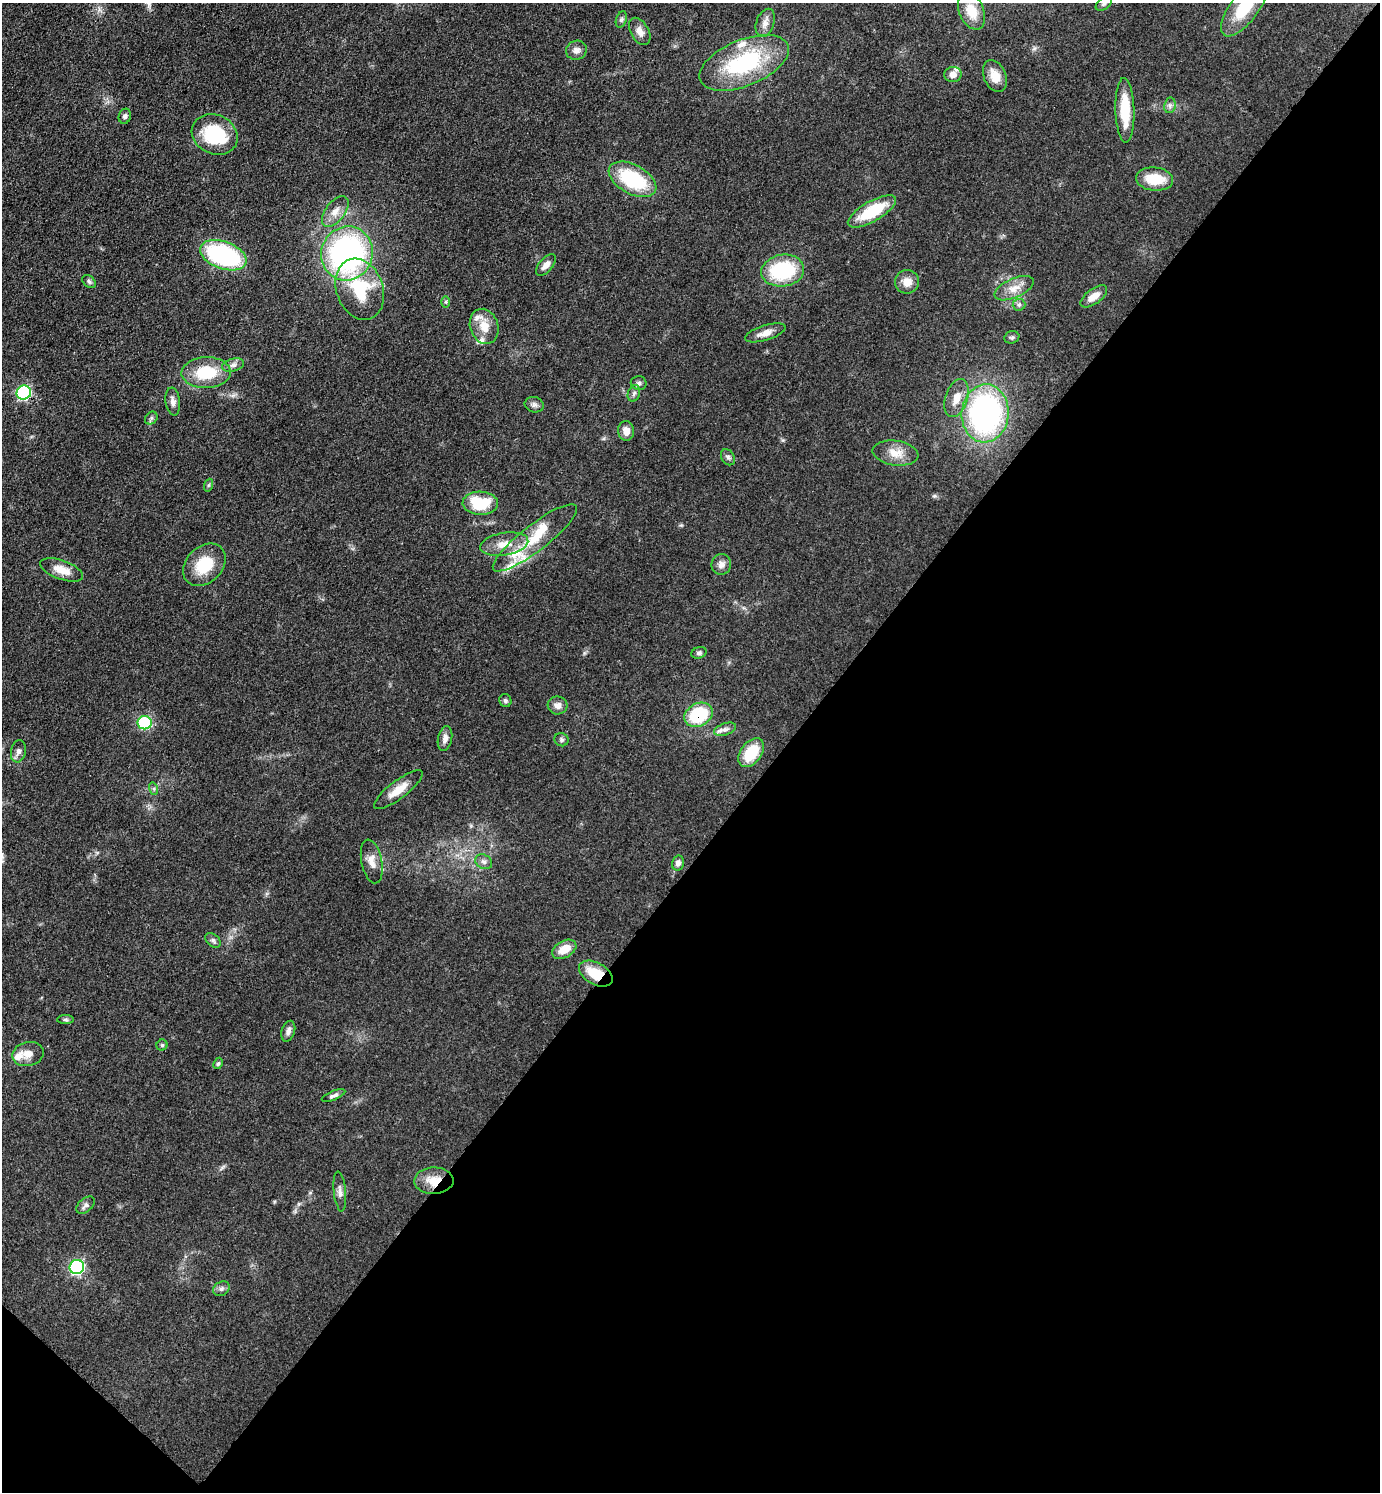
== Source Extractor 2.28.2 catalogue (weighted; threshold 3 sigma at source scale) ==
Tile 15 of 4 x 4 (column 3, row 4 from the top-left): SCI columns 3054-4431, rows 2-1491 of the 5965 x 5962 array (HDU 1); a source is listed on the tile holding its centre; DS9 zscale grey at full resolution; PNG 1382 x 1494 px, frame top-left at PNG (2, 3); each listed source drawn as its Kron ellipse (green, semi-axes under 4 px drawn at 4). Shown black and unused: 44% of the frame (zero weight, under 3 of 4 exposures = <1% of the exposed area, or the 3 px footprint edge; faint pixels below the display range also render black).
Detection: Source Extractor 2.28.2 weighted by HDU 2 'WHT'; one run over the whole footprint, this tile lists its part. Background 0.0772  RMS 0.0065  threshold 0.0295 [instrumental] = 3 sigma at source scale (4.5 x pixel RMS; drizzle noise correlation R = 1.50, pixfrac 1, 0.05/0.05 arcsec/px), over >= 5 px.
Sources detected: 89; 8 inside a brighter listed object's ellipse — not listed separately; the other 81 listed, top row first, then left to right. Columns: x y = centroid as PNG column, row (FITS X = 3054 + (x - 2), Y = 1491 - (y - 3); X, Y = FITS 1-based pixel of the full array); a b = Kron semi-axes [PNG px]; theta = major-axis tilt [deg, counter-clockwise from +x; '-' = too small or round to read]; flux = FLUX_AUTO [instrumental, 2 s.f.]
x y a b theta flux
1104 3 9 6 38 1.7
1244 7 34 14 54 30
971 11 19 12 -66 13
621 19 8 5 70 1.4
765 23 14 9 71 4.2
640 31 15 9 -61 4.8
576 50 10 9 - 3.6
744 63 47 23 22 66
953 75 8 7 - 4.3
995 76 17 11 -68 8.4
1170 105 8 5 79 1.9
1125 110 32 9 -88 22
125 116 8 6 73 1.5
215 134 23 19 -25 38
632 179 26 14 -28 46
1155 179 19 11 -6 18
872 211 27 10 30 29
335 212 18 9 53 6.5
347 253 27 25 66 170
223 255 24 13 -20 90
546 265 13 6 48 4.1
783 271 21 16 9 46
89 281 8 5 -39 1.4
907 282 12 11 - 6.9
1014 288 21 9 24 7.6
360 289 31 23 -70 36
1094 296 15 7 36 7.2
446 302 6 4 90 0.96
1019 305 6 6 - 1.5
484 326 18 14 -72 10
765 333 21 7 17 5.9
1012 337 7 6 - 1.4
233 365 11 6 14 2.8
206 373 24 15 2 28
639 383 8 7 - 1.7
24 393 7 7 - 73
634 393 8 6 71 1.9
957 398 20 11 72 8
173 402 14 7 -83 3.6
534 405 9 7 -15 2.3
985 413 29 23 85 160
151 418 7 5 47 1.4
626 431 10 8 -81 5.5
895 453 23 12 -8 9.6
728 457 9 6 -56 1.7
209 485 6 4 70 1
480 503 17 11 -3 28
535 538 52 13 38 23
504 544 24 11 10 10
721 564 10 9 - 3.7
204 565 24 18 44 22
62 570 23 9 -20 9.1
699 653 8 6 19 1.6
505 701 6 6 - 1.3
557 705 10 9 - 3.9
699 715 15 11 26 37
145 723 7 6 - 47
725 729 11 6 18 2.7
445 738 13 7 79 3.6
561 740 7 6 - 1.4
18 751 11 7 80 2.8
751 753 16 10 53 20
154 789 6 4 -72 1.1
398 790 29 9 37 10
372 861 22 10 -78 6.7
484 862 9 7 -31 2.2
678 863 7 6 - 2.9
213 940 9 6 -40 1.6
564 949 13 8 29 10
596 974 18 11 -29 18
65 1019 8 4 0 1.3
288 1031 10 6 72 2.9
162 1045 5 5 - 1.1
28 1054 16 12 12 6.4
218 1063 6 4 62 0.93
334 1095 12 4 22 1.9
434 1181 19 13 2 12
340 1191 20 6 -84 3.3
85 1205 11 6 42 2.4
77 1267 7 7 - 98
221 1289 8 7 - 2
Overlapping masked pixels (flux is a lower limit): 3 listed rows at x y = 699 715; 596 974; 434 1181
Isophote crosses this tile's border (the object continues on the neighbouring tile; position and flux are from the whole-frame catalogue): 2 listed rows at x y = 1104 3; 1244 7